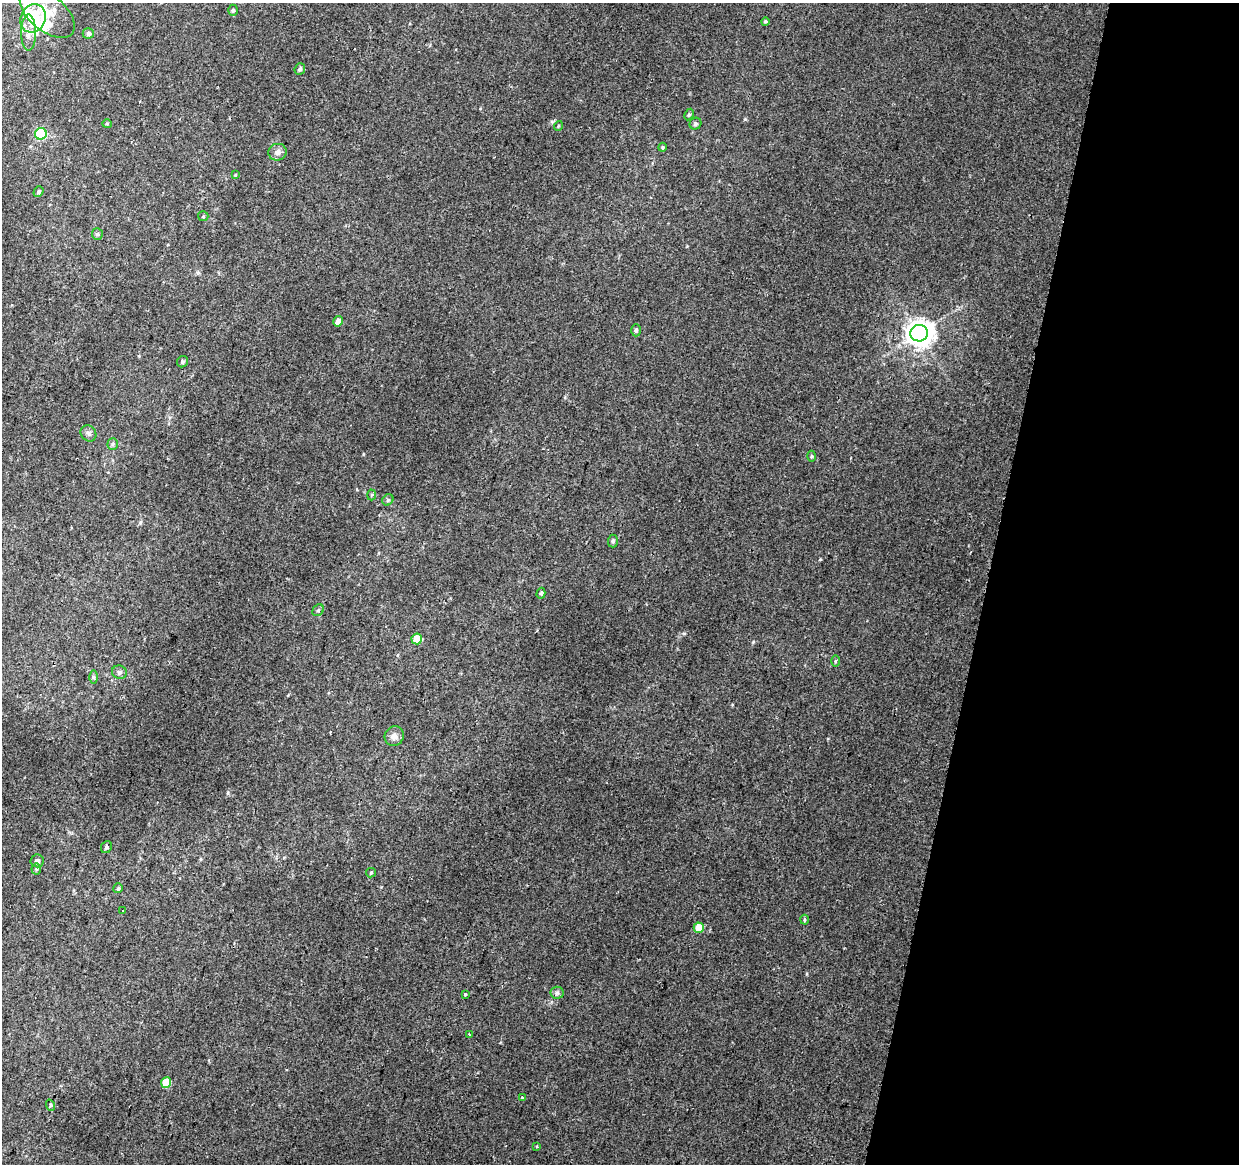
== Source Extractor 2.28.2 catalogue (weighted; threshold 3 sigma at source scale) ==
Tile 8 of 4 x 4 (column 4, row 2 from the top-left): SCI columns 3725-4961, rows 2606-3767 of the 4984 x 5270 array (HDU 1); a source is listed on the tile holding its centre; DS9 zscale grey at full resolution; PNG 1241 x 1166 px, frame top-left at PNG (2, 3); each listed source drawn as its Kron ellipse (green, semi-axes under 4 px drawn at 4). Shown black and unused: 20% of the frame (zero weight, under 2 of 3 exposures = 3% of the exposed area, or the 3 px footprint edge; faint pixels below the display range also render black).
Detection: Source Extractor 2.28.2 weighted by HDU 2 'WHT'; one run over the whole footprint, this tile lists its part. Background 0.00417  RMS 0.0043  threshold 0.0193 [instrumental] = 3 sigma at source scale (4.5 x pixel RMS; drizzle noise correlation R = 1.50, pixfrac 1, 0.0396/0.0396 arcsec/px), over >= 5 px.
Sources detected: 57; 2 cosmic-ray / hot-pixel residue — neither listed nor drawn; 5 inside a brighter listed object's ellipse — not listed separately; the other 50 listed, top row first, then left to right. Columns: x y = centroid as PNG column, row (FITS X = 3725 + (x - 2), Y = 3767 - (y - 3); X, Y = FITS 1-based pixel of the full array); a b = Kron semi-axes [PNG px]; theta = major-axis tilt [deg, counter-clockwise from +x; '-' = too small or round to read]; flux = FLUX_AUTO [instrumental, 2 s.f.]
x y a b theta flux
233 10 5 4 - 0.63
47 13 32 18 -40 12
33 18 14 12 63 14
765 21 4 4 - 0.62
28 33 18 7 89 3.5
88 33 6 5 - 1.3
300 69 6 5 - 1.1
689 114 6 4 62 0.71
107 124 4 4 - 0.41
695 124 6 5 - 0.84
558 126 5 3 - 0.33
41 134 6 5 - 34
662 147 4 4 - 0.47
278 152 9 8 - 2.3
235 175 4 3 - 0.36
38 192 6 4 54 0.67
203 216 5 5 - 0.48
97 234 6 5 - 0.7
338 321 5 5 - 2.4
636 330 6 5 - 0.91
919 333 8 8 - 500
182 362 6 5 - 0.94
88 433 8 7 - 1.3
113 444 6 5 - 0.79
811 456 5 3 - 0.49
372 495 5 3 - 0.46
388 500 6 5 - 0.73
613 541 6 5 - 0.87
541 593 5 4 - 0.89
318 610 6 5 - 0.76
417 639 5 5 - 11
835 661 5 3 - 0.46
119 672 7 6 - 1.1
94 677 6 4 -90 0.72
394 736 10 9 - 2.3
106 847 6 5 - 1
37 861 6 6 - 1.3
36 869 5 5 - 0.55
371 873 5 4 - 0.47
118 888 5 5 - 0.64
123 911 3 2 - 0.65
804 920 5 3 - 0.57
699 928 5 5 - 8.8
557 993 6 6 - 0.99
465 994 3 3 - 0.77
469 1035 3 2 - 0.51
166 1082 5 5 - 11
522 1098 3 3 - 1
50 1105 6 3 -72 0.49
536 1147 4 3 - 0.45
Isophote crosses this tile's border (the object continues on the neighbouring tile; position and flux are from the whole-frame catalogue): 1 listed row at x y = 47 13
Unlisted compact peaks at least as high as the median listed source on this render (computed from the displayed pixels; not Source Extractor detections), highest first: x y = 820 559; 684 633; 745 119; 753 642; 363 454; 228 793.